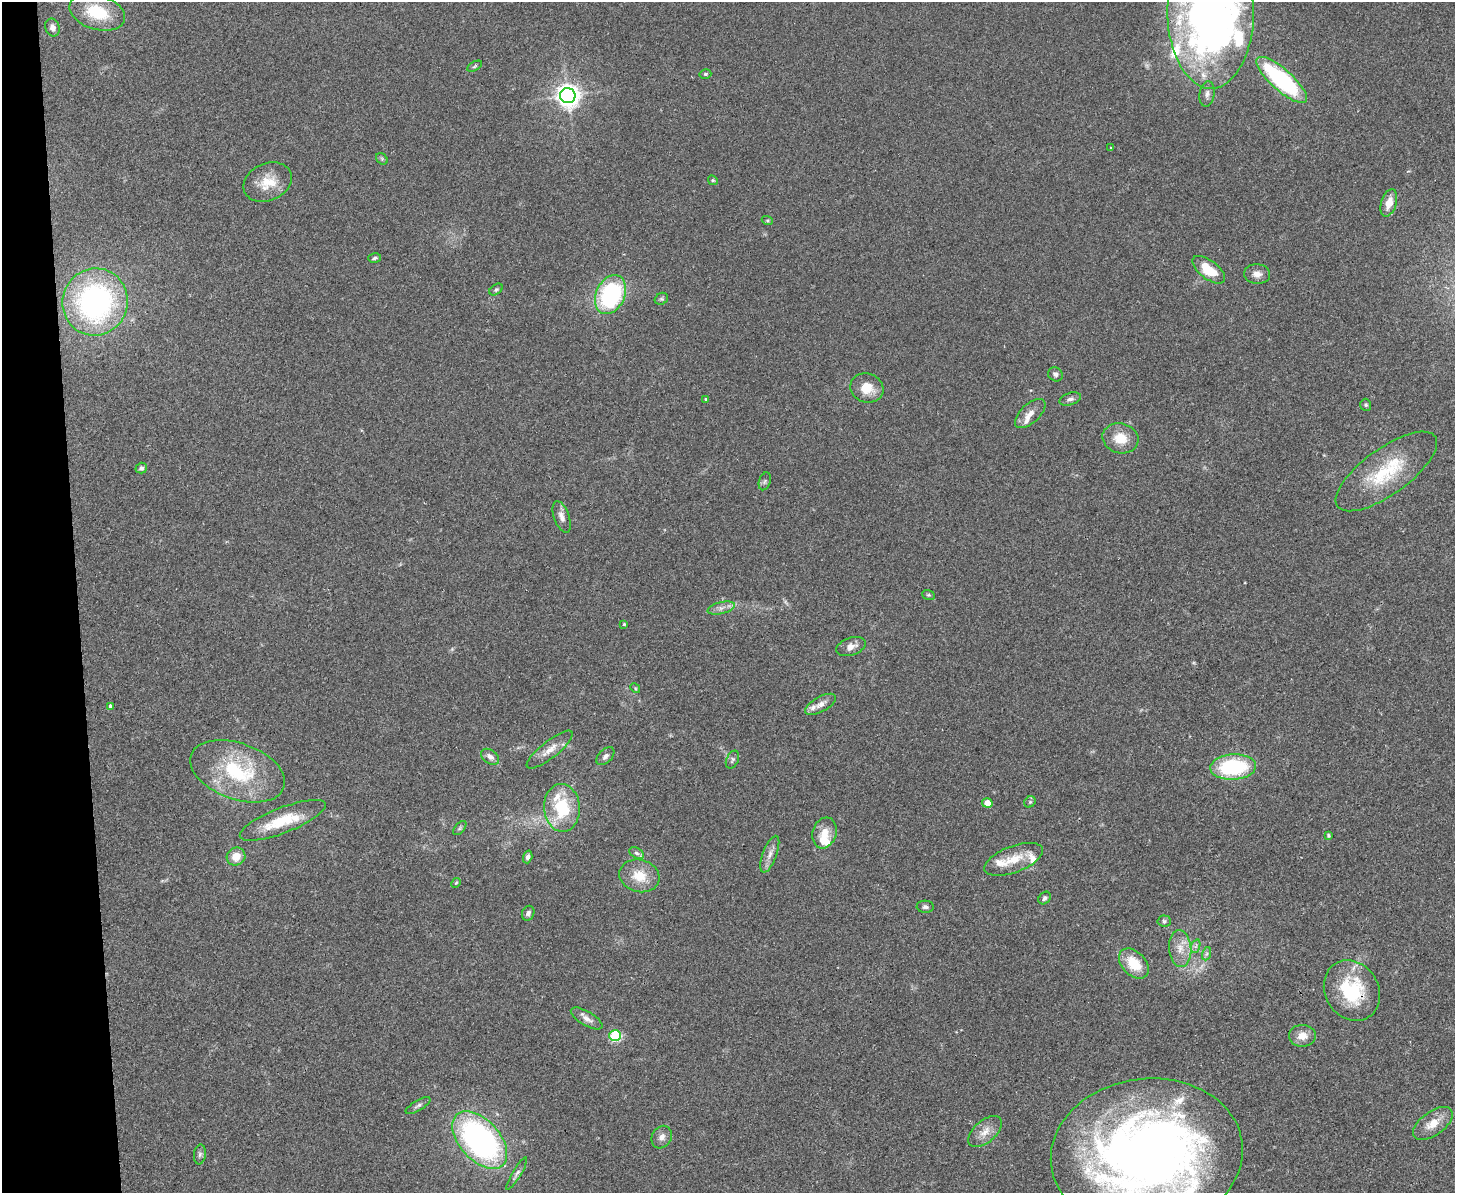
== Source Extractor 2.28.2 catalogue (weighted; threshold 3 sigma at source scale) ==
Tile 4 of 3 x 4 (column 1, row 2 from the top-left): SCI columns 259-1711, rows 2440-3630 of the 4766 x 4878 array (HDU 1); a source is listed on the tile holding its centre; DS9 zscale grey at full resolution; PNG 1457 x 1195 px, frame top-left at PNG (2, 2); each listed source drawn as its Kron ellipse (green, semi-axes under 4 px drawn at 4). Shown black and unused: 5% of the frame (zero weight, under 2 of 3 exposures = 3% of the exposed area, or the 3 px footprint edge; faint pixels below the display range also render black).
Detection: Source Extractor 2.28.2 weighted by HDU 2 'WHT'; one run over the whole footprint, this tile lists its part. Background 0.0672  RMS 0.0079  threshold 0.0354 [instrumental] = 3 sigma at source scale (4.5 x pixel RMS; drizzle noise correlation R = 1.50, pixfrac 1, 0.05/0.05 arcsec/px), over >= 5 px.
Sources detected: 90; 1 too faint to see at this stretch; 1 inside a brighter object's white glare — neither listed nor drawn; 9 inside a brighter listed object's ellipse — not listed separately; the other 79 listed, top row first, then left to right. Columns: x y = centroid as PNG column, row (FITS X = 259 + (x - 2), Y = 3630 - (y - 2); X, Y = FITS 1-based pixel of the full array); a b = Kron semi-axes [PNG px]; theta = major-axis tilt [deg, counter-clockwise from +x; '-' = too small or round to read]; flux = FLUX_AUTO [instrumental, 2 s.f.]
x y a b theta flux
97 12 28 17 -17 35
1211 12 77 43 -90 560
52 28 9 7 -68 4.2
475 66 8 4 28 1.3
705 74 6 4 13 1.3
1282 80 32 10 -42 100
1207 94 13 7 83 4
568 96 8 7 - 650
1110 147 2 2 - 0.64
382 159 6 5 - 1.2
713 180 5 4 - 0.98
268 182 25 18 23 18
1389 203 14 7 73 9.4
767 220 5 3 - 0.96
375 258 6 4 15 1.6
1209 270 19 9 -37 21
1257 274 13 10 -3 6.1
496 290 7 5 38 1.5
611 295 20 14 65 110
661 299 7 5 29 1.4
95 302 34 32 72 180
1055 374 7 6 - 2.4
867 388 17 14 -20 13
706 399 3 3 - 1.6
1070 399 11 6 17 2.7
1366 405 6 5 - 1.2
1030 414 19 9 43 7.3
1120 438 18 15 -15 15
141 468 6 5 - 2.5
1386 471 60 23 36 51
765 481 9 5 72 1.8
562 517 16 7 -70 5
928 595 6 5 - 1.2
721 608 14 6 13 4.3
624 624 4 4 - 0.74
851 646 15 8 20 5.4
635 688 5 4 - 0.87
820 704 17 7 29 5.6
110 706 4 3 - 3.5
550 750 28 8 38 9.3
605 756 11 6 46 3.1
490 757 10 6 -35 4
732 760 9 6 64 1.8
1233 767 23 13 3 70
238 771 49 28 -20 67
1030 802 6 5 - 1.3
987 803 5 4 - 11
562 808 24 18 -86 44
283 820 46 12 21 28
460 828 8 5 50 1.4
824 833 16 12 72 11
1328 835 4 3 - 1.2
636 853 8 5 -27 1.9
770 854 19 7 70 5.8
236 857 9 8 - 10
528 857 6 4 73 2.3
1014 859 31 13 21 18
639 876 20 16 -15 17
456 883 5 4 - 0.98
1045 898 7 5 46 1.8
925 907 8 6 -3 2.1
528 913 8 6 67 2.5
1164 921 6 5 - 1.7
1196 946 7 4 71 1.9
1180 948 18 11 -85 10
1206 954 7 4 70 1.5
1134 964 17 11 -46 21
1352 991 31 26 -57 53
587 1018 18 7 -31 5.2
615 1036 6 5 - 80
1302 1036 13 11 -2 8.1
418 1105 14 5 31 2.4
1433 1123 23 12 36 13
985 1132 20 11 40 8.6
662 1137 12 9 60 4.6
480 1140 34 20 -48 220
200 1154 10 6 83 2.2
1147 1154 96 75 7 780
517 1174 19 4 59 2.8
Overlapping masked pixels (flux is a lower limit): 1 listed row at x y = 1352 991
Isophote crosses this tile's border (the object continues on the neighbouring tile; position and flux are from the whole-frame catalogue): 2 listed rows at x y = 1211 12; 1147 1154